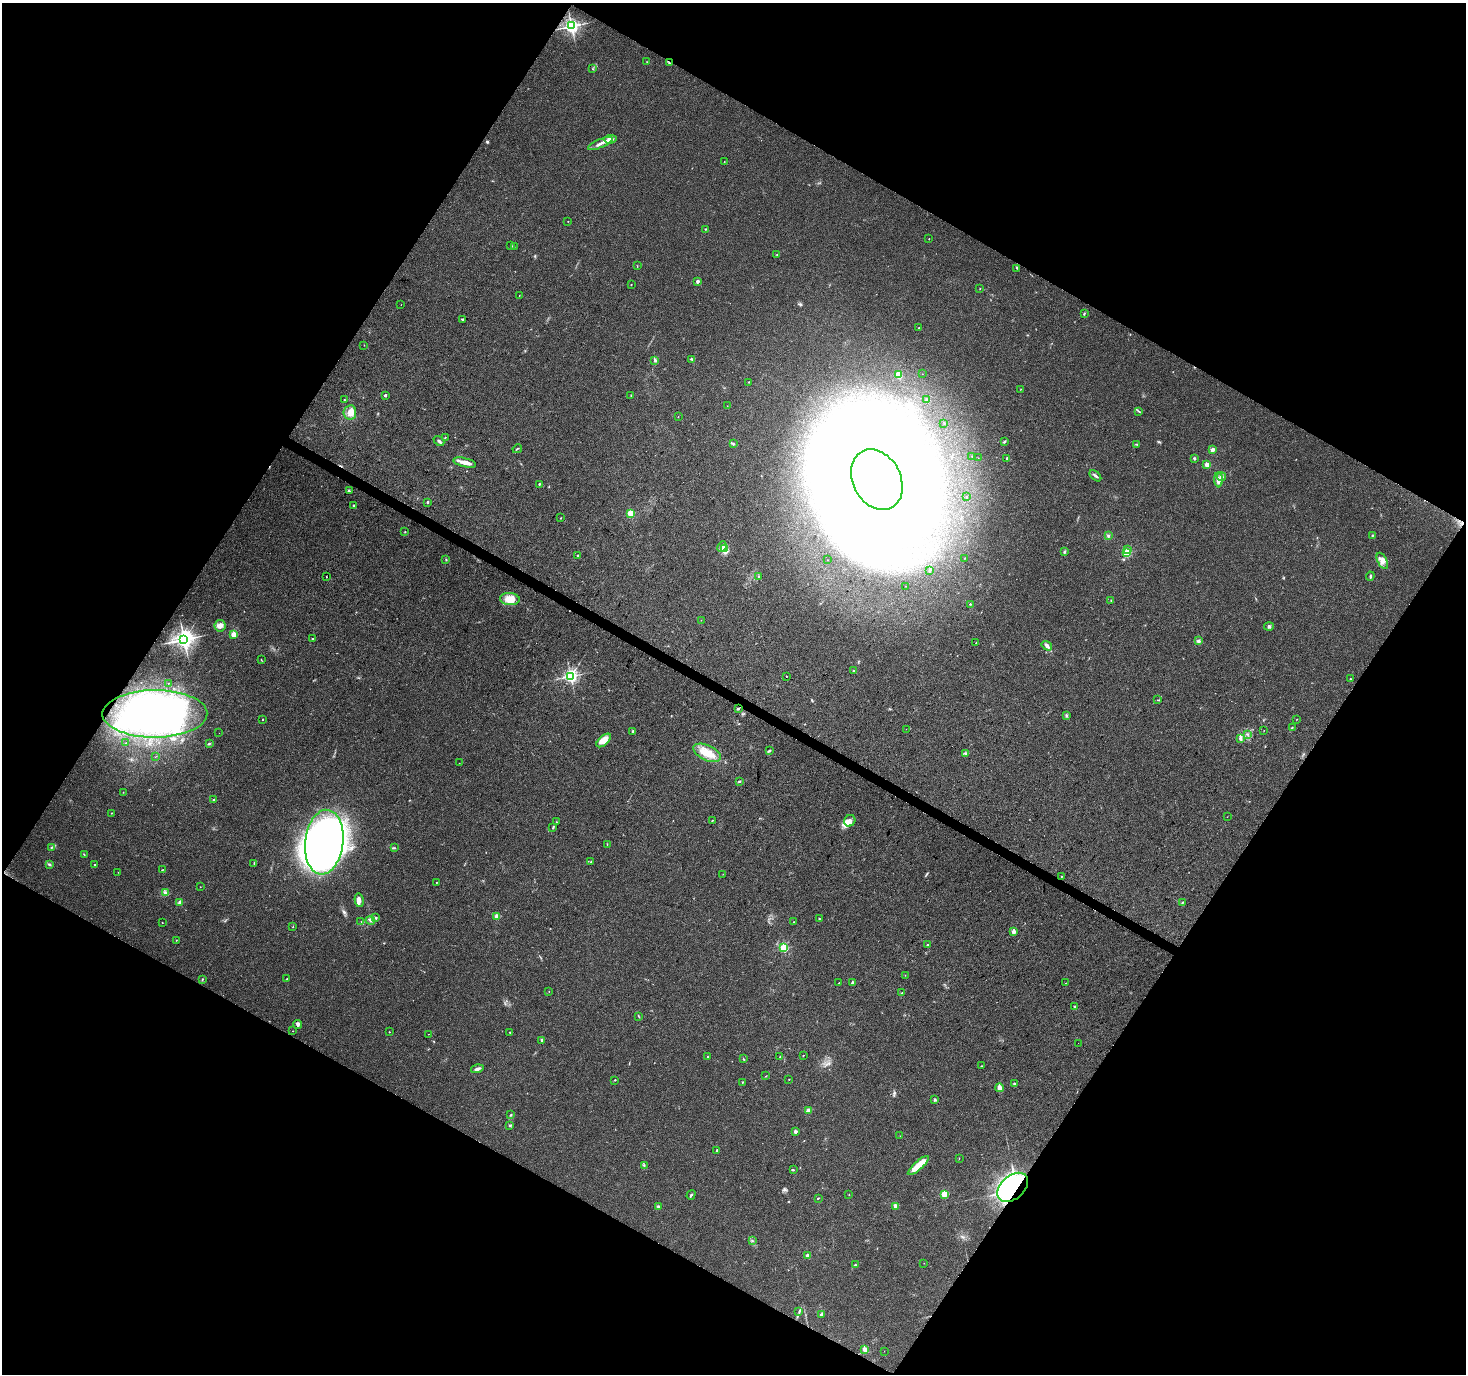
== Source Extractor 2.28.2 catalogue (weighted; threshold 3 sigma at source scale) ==
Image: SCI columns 12-5866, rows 260-5746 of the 5868 x 5942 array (HDU 1 of 3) = the unmasked area's bounding box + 8 px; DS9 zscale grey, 4 x 4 block average (1 PNG px = mean of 4 x 4 image px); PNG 1468 x 1376 px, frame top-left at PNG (2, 3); each listed source drawn as its Kron ellipse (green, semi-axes under 4 px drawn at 4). Shown black and unused: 48% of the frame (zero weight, under 3 of 4 exposures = <1% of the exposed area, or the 3 px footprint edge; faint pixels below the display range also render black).
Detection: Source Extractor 2.28.2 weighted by HDU 2 'WHT'. Background 0.0383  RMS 0.0041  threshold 0.0185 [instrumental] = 3 sigma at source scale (4.5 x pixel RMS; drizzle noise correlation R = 1.50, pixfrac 1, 0.0396/0.0396 arcsec/px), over >= 5 px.
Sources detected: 242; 6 inside a brighter object's white glare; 9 cosmic-ray / hot-pixel residue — neither listed nor drawn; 4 coinciding with a brighter row at this scale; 8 inside a brighter listed object's ellipse — not listed separately; the other 215 listed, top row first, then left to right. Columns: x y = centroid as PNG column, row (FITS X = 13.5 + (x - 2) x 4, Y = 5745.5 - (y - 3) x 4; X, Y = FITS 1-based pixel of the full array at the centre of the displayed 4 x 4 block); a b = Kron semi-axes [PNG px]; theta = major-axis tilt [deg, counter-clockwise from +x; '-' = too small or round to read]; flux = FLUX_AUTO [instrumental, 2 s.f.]
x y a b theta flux
571 26 2 2 - 980
647 62 2 2 - 1.1
669 63 3 2 - 2
592 69 2 2 - 0.65
610 139 6 4 5 16
600 143 13 2 24 11
724 162 2 2 - 1.1
568 221 2 2 - 0.73
705 229 2 2 - 1.5
929 239 2 2 - 1.6
511 245 3 2 - 2.2
514 247 2 2 - 1.2
777 254 2 2 - 0.89
637 266 2 2 - 1.1
1017 268 2 2 - 2
698 281 2 2 - 20
631 285 2 2 - 2.7
980 289 2 2 - 0.72
519 296 2 2 - 0.72
401 305 2 2 - 0.46
1084 314 4 2 - 2.6
462 319 2 2 - 2.3
919 328 2 2 - 1.2
364 345 2 2 - 0.71
691 359 3 2 - 2.2
655 360 4 2 - 3.5
922 374 2 2 - 0.52
898 375 2 2 - 21
748 382 2 2 - 0.98
1021 389 2 2 - 0.71
385 395 2 2 - 13
631 395 2 2 - 0.98
344 400 2 2 - 2.1
926 400 2 2 - 2.5
727 406 2 2 - 0.73
1138 411 4 2 - 2.5
350 412 7 6 - 18
678 416 2 2 - 0.62
944 423 2 2 - 0.85
445 437 2 2 - 0.71
439 441 6 3 -41 5.1
1004 442 4 2 - 2.4
733 444 3 2 - 2.4
1137 444 3 2 - 2.2
517 449 5 2 - 1.8
1212 450 2 2 - 33
972 457 2 2 - 0.7
978 458 2 2 - 0.38
1007 458 2 2 - 3.1
1194 458 2 2 - 13
465 463 12 4 -14 17
1207 465 2 2 - 54
1095 476 7 2 -42 5.2
1222 477 4 3 - 5.5
877 480 32 24 -62 10000
1218 480 7 3 -89 14
539 484 2 2 - 5.1
349 491 3 2 - 2.6
966 497 2 2 - 0.87
427 502 3 2 - 2
353 505 2 2 - 5.5
631 513 2 2 - 120
561 518 2 2 - 3.1
405 532 2 2 - 1.1
1372 535 2 2 - 1.3
1108 536 3 2 - 2.6
722 547 6 2 65 5.7
724 549 3 3 - 13
1127 550 2 2 - 6.3
1064 552 3 2 - 2.9
1127 553 2 2 - 170
578 555 2 2 - 5.7
965 558 2 2 - 0.86
446 560 2 2 - 1.5
828 560 2 2 - 0.63
1382 561 9 4 -63 14
930 570 3 2 - 2.7
759 576 2 2 - 1.1
1370 576 4 2 - 3.3
326 577 2 2 - 2
906 586 2 2 - 0.42
510 599 10 6 -5 35
1111 600 2 2 - 1.7
970 604 2 2 - 1.3
701 620 2 2 - 0.44
220 626 6 5 - 12
1269 627 5 3 - 4
234 634 2 2 - 94
184 639 3 3 - 1800
312 639 2 2 - 1.6
1198 641 3 3 - 4.2
976 643 2 2 - 1.5
1047 646 5 4 - 6.7
261 660 2 2 - 0.88
853 671 2 2 - 1.1
570 676 2 2 - 740
786 677 2 2 - 2.2
1350 679 2 2 - 2.8
168 683 2 2 - 0.55
1158 700 2 2 - 1.1
738 709 3 2 - 3.1
155 714 52 23 0 590
1066 715 3 2 - 2.4
263 719 2 2 - 2
1296 720 2 2 - 0.71
1292 727 2 2 - 1.3
906 729 2 2 - 0.54
1264 730 2 2 - 0.58
633 731 2 2 - 2.1
219 733 2 2 - 0.44
1247 734 2 2 - 1.2
1240 738 4 3 - 4.5
604 740 8 5 41 29
126 743 2 2 - 0.84
209 743 3 2 - 2.3
769 751 4 2 - 3.4
707 753 15 7 -25 37
965 753 2 2 - 2
155 757 2 2 - 0.47
459 763 2 2 - 0.64
739 781 2 2 - 2.5
123 792 2 2 - 0.96
214 800 3 2 - 2
112 813 2 2 - 2.1
1227 817 2 2 - 0.59
712 820 2 2 - 1.2
850 821 6 5 - 13
556 822 2 2 - 0.92
553 827 4 2 - 2.3
324 842 32 19 83 1300
607 844 2 2 - 1.2
51 847 3 2 - 1.7
394 848 3 2 - 2.1
84 855 3 2 - 1.7
591 862 2 2 - 1.3
254 863 3 2 - 1.5
49 864 4 2 - 3.1
94 865 2 2 - 2.4
162 870 4 2 - 1.1
118 872 2 2 - 0.78
723 874 2 2 - 0.57
1061 876 2 2 - 1.1
436 882 2 2 - 0.93
200 887 2 2 - 0.78
165 893 3 3 - 3.4
359 900 7 4 -78 12
179 902 3 2 - 3.3
1182 902 3 2 - 1.7
497 916 2 2 - 59
376 917 2 2 - 1.7
819 919 2 2 - 1.2
370 920 5 4 - 6.7
361 922 2 2 - 0.47
793 922 2 2 - 1.2
162 923 2 2 - 0.67
293 927 2 2 - 0.77
1013 932 2 2 - 31
176 940 2 2 - 0.92
927 945 2 2 - 5.4
784 948 2 2 - 230
905 975 2 2 - 0.54
202 979 3 2 - 1.8
287 979 2 2 - 1.3
852 982 2 2 - 5.3
839 983 2 2 - 0.81
1066 983 2 2 - 1.1
549 992 2 2 - 1.7
902 993 2 2 - 1.1
1075 1006 2 2 - 5.9
638 1016 4 2 - 1.6
298 1024 4 4 - 5.3
293 1031 2 2 - 1.3
389 1032 2 2 - 2.4
510 1032 3 2 - 2.1
429 1034 2 2 - 0.74
542 1040 2 2 - 10
1078 1043 2 2 - 1.5
803 1055 2 2 - 3.2
708 1057 2 2 - 3.4
780 1057 2 2 - 1.7
743 1059 2 2 - 1.3
981 1066 2 2 - 1.3
477 1069 6 3 17 8.2
766 1076 2 2 - 1.1
789 1079 2 2 - 1.1
615 1080 2 2 - 1.2
743 1082 2 2 - 1.7
1014 1083 2 2 - 7.9
999 1088 4 3 - 14
935 1100 3 2 - 3.4
809 1110 4 2 - 15
511 1115 3 2 - 1.6
510 1125 3 2 - 3.3
795 1132 2 2 - 26
900 1136 2 2 - 0.44
717 1150 2 2 - 1.9
959 1158 3 2 - 0.91
644 1165 3 2 - 2.5
918 1166 13 3 42 57
793 1170 3 2 - 2.1
1013 1187 18 11 41 660
849 1194 2 2 - 0.76
944 1194 2 2 - 110
691 1195 5 2 - 4.2
818 1198 2 2 - 2.3
896 1206 2 2 - 41
658 1207 3 2 - 1.7
752 1240 3 2 - 1.7
808 1256 2 2 - 35
924 1263 2 2 - 0.57
855 1265 2 2 - 1.7
799 1312 3 2 - 1.9
821 1314 4 2 - 2.3
865 1349 2 2 - 38
884 1351 2 2 - 0.47
Overlapping masked pixels (flux is a lower limit): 1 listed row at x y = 1013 1187
Diffuse or blended objects may show on this block-average render without a row.